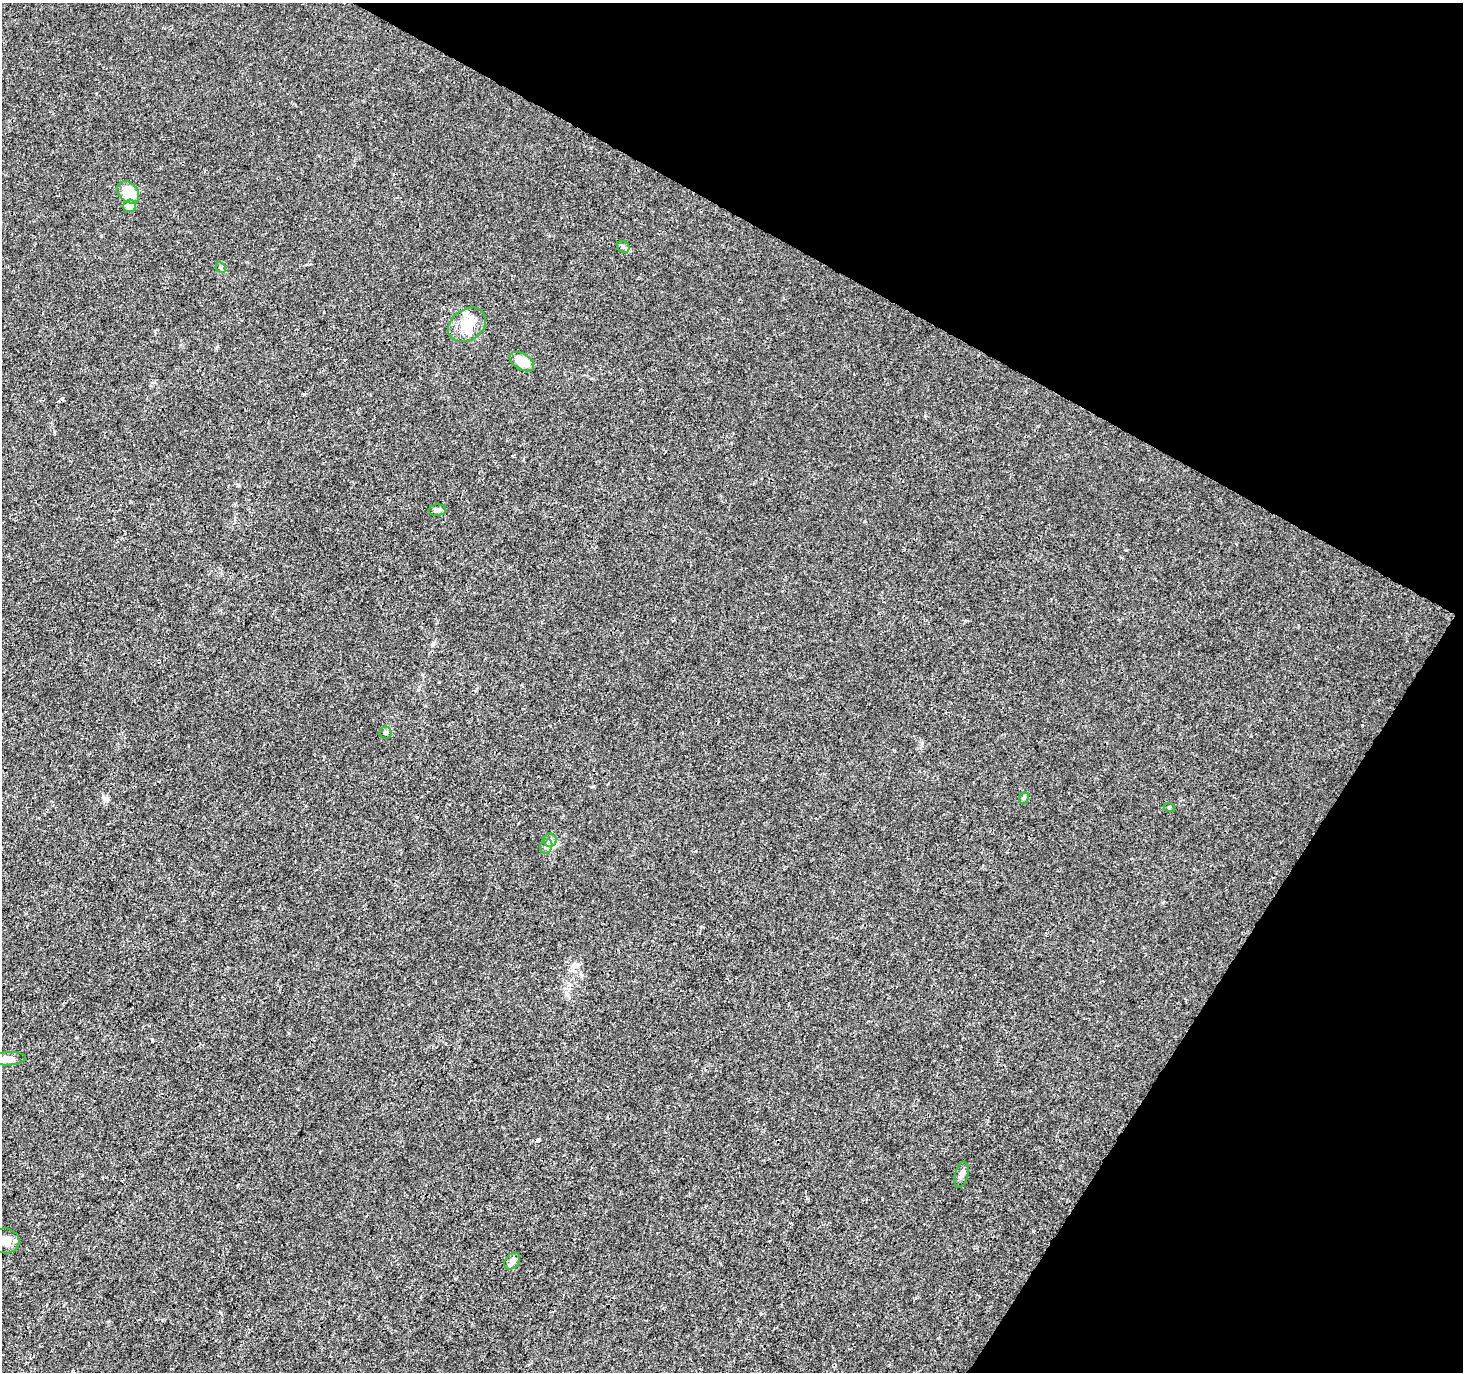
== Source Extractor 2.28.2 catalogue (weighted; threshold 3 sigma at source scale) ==
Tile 8 of 4 x 4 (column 4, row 2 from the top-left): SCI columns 4385-5845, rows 2932-4301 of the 5854 x 5930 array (HDU 1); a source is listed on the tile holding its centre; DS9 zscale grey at full resolution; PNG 1465 x 1374 px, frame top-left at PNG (2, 3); each listed source drawn as its Kron ellipse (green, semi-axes under 4 px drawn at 4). Shown black and unused: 27% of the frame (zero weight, under 3 of 4 exposures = <1% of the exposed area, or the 3 px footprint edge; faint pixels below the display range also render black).
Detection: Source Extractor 2.28.2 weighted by HDU 2 'WHT'; one run over the whole footprint, this tile lists its part. Background 0.00142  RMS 0.0013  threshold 0.00607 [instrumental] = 3 sigma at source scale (4.5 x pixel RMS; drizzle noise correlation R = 1.50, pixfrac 1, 0.0396/0.0396 arcsec/px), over >= 5 px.
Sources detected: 18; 1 cosmic-ray / hot-pixel residue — neither listed nor drawn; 1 inside a brighter listed object's ellipse — not listed separately; the other 16 listed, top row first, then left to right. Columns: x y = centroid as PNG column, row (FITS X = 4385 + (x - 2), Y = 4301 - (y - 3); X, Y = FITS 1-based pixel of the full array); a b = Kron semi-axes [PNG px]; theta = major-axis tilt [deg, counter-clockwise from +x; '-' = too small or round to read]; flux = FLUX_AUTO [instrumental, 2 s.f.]
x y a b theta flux
128 192 12 9 -47 4.1
130 206 6 6 - 1.6
623 247 7 5 -44 0.27
221 268 6 4 -46 0.2
467 325 20 15 35 3.3
522 361 13 8 -31 2.2
437 510 9 5 4 0.39
386 733 6 6 - 0.34
1024 798 6 4 71 0.2
1169 807 6 4 -18 0.14
550 840 6 6 - 0.41
546 846 7 6 - 0.35
8 1059 18 7 2 1
961 1175 13 6 75 0.52
5 1241 14 12 -9 1.2
512 1261 9 6 51 0.63
Unlisted compact peaks at least as high as the median listed source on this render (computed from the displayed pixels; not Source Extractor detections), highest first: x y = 152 1041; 103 797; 1126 550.